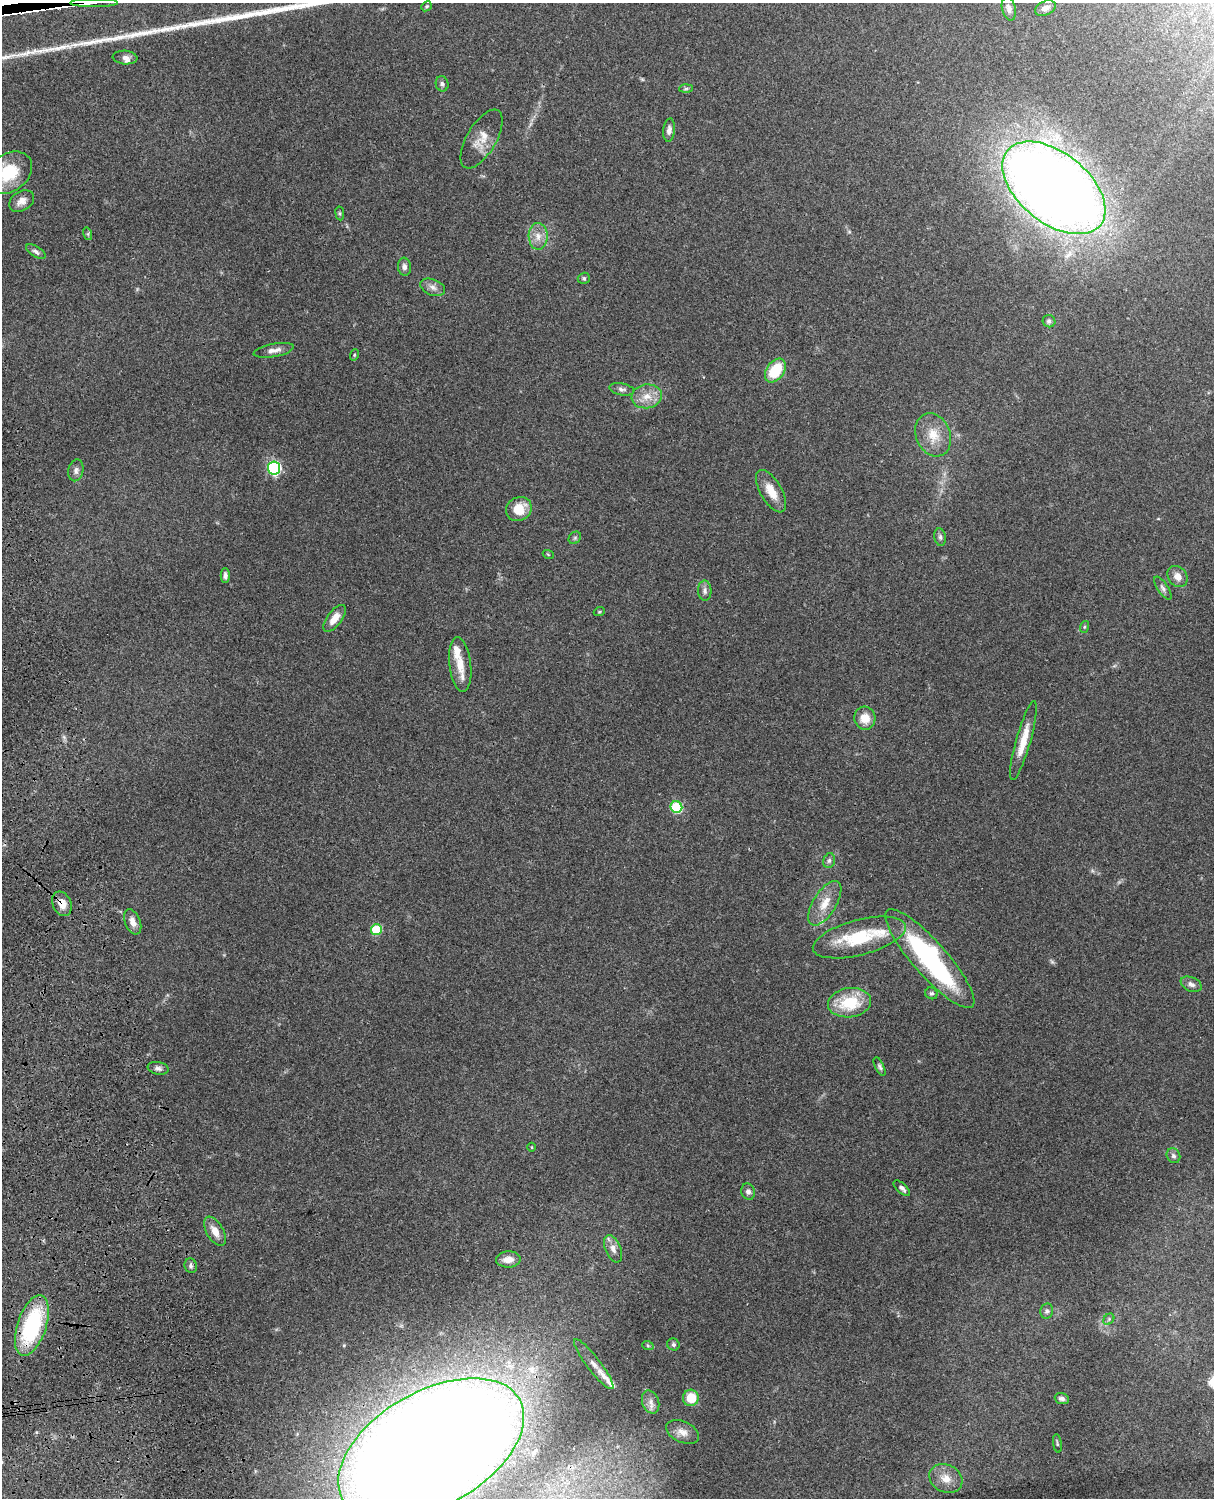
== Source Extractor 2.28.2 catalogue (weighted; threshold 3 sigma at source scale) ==
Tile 7 of 4 x 3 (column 3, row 2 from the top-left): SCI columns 2546-3757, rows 1773-3268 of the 5088 x 4927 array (HDU 1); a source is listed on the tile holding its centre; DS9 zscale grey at full resolution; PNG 1216 x 1500 px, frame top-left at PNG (2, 3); each listed source drawn as its Kron ellipse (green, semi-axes under 4 px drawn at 4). Shown black and unused: <1% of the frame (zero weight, under 3 of 4 exposures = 6% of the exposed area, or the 3 px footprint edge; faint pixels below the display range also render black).
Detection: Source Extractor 2.28.2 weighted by HDU 2 'WHT'; one run over the whole footprint, this tile lists its part. Background 0.106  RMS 0.0065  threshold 0.0294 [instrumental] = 3 sigma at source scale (4.5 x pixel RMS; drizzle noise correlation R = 1.50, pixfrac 1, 0.05/0.05 arcsec/px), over >= 5 px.
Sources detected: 96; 2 inside a brighter object's white glare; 9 cosmic-ray / hot-pixel residue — neither listed nor drawn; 8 inside a brighter listed object's ellipse — not listed separately; the other 77 listed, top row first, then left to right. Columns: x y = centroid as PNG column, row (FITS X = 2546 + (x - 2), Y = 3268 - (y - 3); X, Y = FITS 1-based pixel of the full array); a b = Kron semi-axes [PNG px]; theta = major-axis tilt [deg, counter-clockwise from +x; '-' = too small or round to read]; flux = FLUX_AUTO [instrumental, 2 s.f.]
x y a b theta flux
94 3 24 2 0 110
426 6 5 4 - 0.87
1045 8 11 7 24 3.9
1009 9 12 7 -76 2.7
125 57 12 7 -4 3
442 84 8 6 -77 1.8
686 89 7 4 2 1.2
669 130 11 6 83 3
481 139 33 14 59 12
9 173 25 18 36 27
1054 188 60 35 -39 1000
22 201 14 9 33 4.9
340 213 7 3 -82 0.94
88 234 6 4 -73 0.88
538 236 13 9 -89 6.2
36 252 11 5 -32 2
404 267 9 6 -81 2.4
584 278 6 5 - 1.2
433 287 13 8 -22 3.6
1049 321 6 6 - 1.8
274 350 20 6 11 4.3
354 355 6 3 72 0.71
775 370 13 9 54 24
622 389 13 6 -11 2.3
647 396 15 12 9 8.6
933 435 22 17 -67 13
274 468 6 6 - 100
76 470 11 7 78 2.7
771 491 24 10 -60 10
519 509 13 11 30 14
940 537 9 5 -80 1.8
575 538 7 5 45 1.2
548 554 5 3 - 0.61
225 576 7 4 -89 2.2
1177 576 11 9 -51 5
1163 588 13 5 -56 2.3
705 591 10 6 -87 2.5
599 612 5 3 - 0.71
335 618 16 7 53 7.4
1084 627 6 4 71 0.83
460 664 27 11 -84 9.9
865 718 11 10 - 9.3
1023 741 41 7 74 13
676 807 6 5 - 47
829 861 7 5 73 1.6
825 903 25 11 58 11
62 904 13 9 -65 7.8
133 922 13 7 -67 5.1
376 929 5 5 - 33
859 937 48 17 14 35
930 959 64 17 -48 96
1191 984 11 7 -24 2.8
931 993 6 5 - 1.3
850 1003 22 14 7 27
880 1067 10 4 -64 1.5
158 1068 10 6 -10 2.4
532 1147 4 3 - 0.49
1173 1156 8 6 -59 1.8
902 1188 10 5 -43 2.5
748 1192 8 6 -74 2.4
215 1231 16 8 -59 6.6
613 1249 14 7 -66 4.4
508 1259 12 8 2 6.3
191 1266 7 6 - 1.7
1047 1311 8 6 80 1.7
1109 1319 6 5 - 1.1
32 1326 31 14 72 69
673 1344 6 6 - 1.6
648 1346 6 3 -19 0.71
594 1364 31 7 -53 6.1
691 1398 8 8 - 13
1062 1399 7 5 -20 2.2
651 1402 12 8 -71 4
682 1432 17 10 -24 5.8
1057 1443 9 3 -82 0.93
431 1449 102 57 30 3000
946 1478 17 13 -27 8.5
Overlapping masked pixels (flux is a lower limit): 4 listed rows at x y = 94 3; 62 904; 32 1326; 431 1449
Isophote crosses this tile's border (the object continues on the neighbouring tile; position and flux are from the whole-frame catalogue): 2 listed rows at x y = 9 173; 431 1449